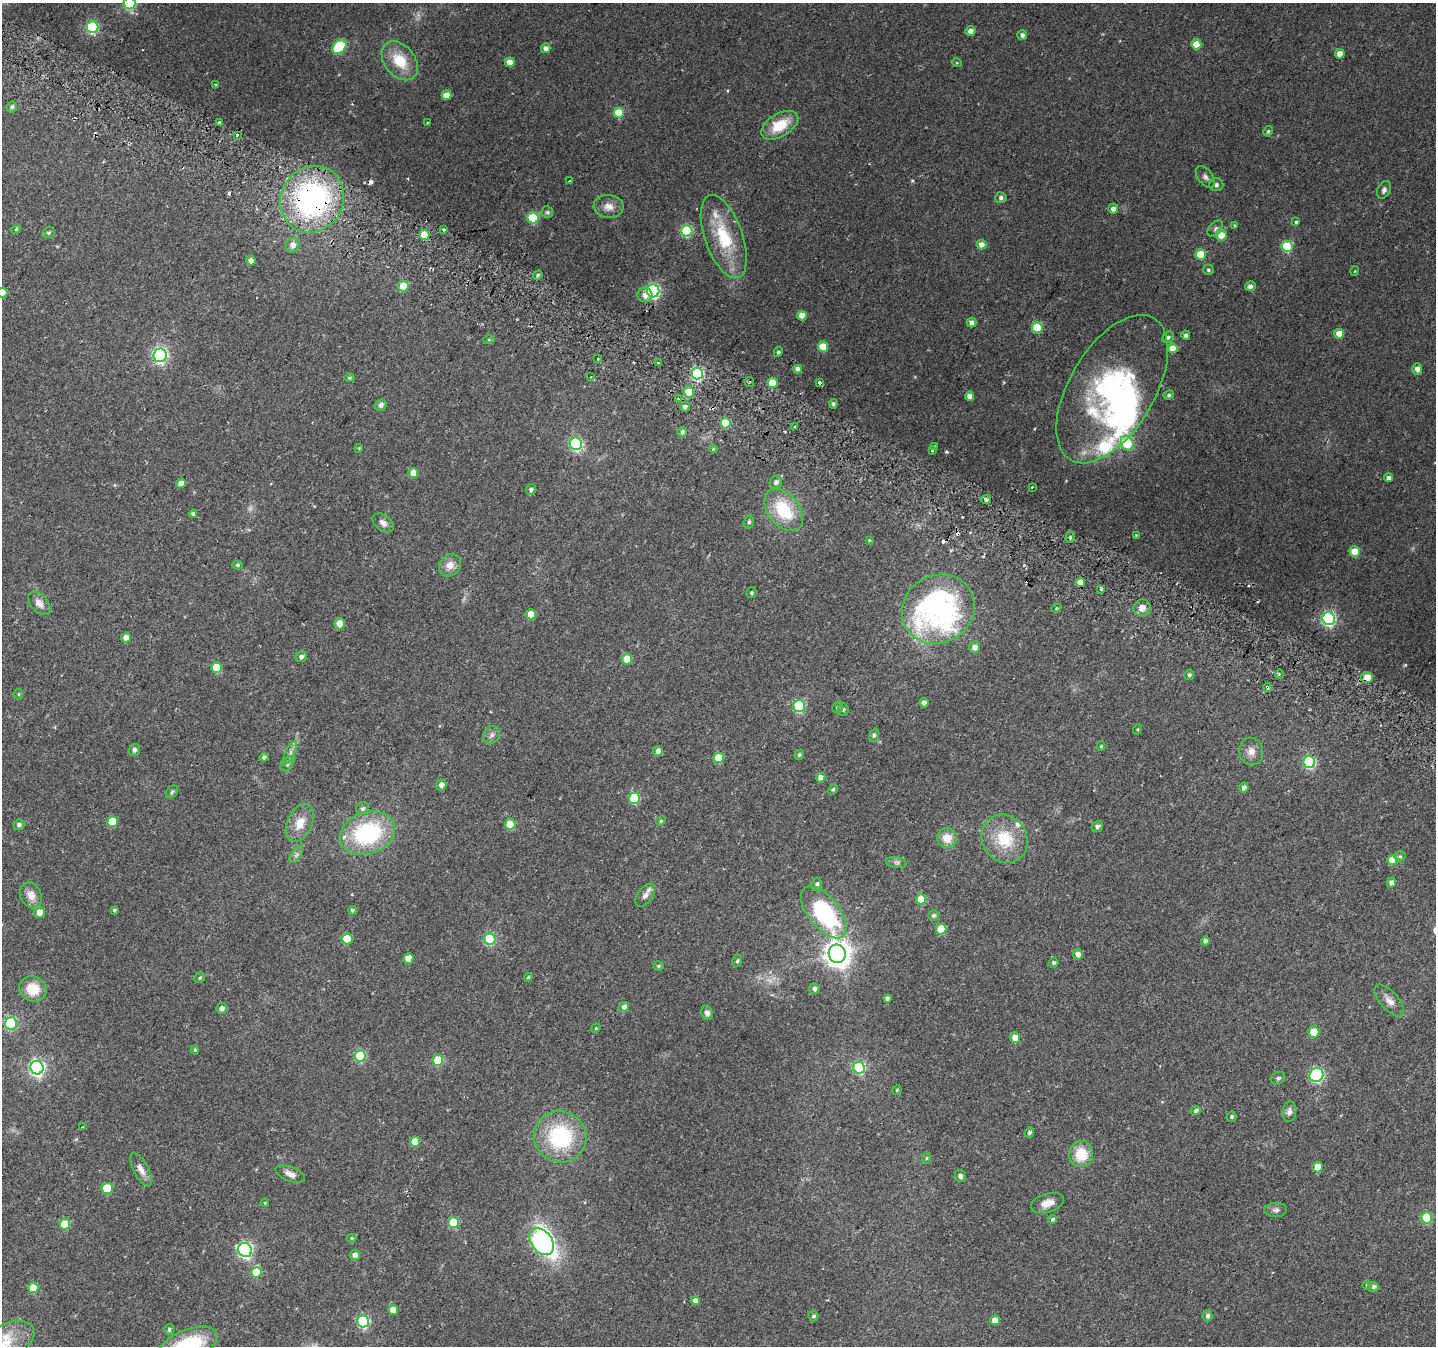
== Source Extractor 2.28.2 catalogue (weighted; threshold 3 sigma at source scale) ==
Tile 11 of 4 x 4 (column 3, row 3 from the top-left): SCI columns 2893-4326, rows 1640-2983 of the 5776 x 5902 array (HDU 1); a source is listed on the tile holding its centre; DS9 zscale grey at full resolution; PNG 1438 x 1348 px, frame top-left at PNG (2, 3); each listed source drawn as its Kron ellipse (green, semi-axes under 4 px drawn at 4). Shown black and unused: <1% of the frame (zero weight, under 2 of 3 exposures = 2% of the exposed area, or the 3 px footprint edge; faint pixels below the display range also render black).
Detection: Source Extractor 2.28.2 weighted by HDU 2 'WHT'; one run over the whole footprint, this tile lists its part. Background 0.0525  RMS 0.012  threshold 0.0531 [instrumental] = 3 sigma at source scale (4.5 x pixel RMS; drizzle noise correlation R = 1.50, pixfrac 1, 0.0396/0.0396 arcsec/px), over >= 5 px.
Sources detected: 264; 2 too faint to see at this stretch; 2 inside a brighter object's white glare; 10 cosmic-ray / hot-pixel residue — neither listed nor drawn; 6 inside a brighter listed object's ellipse — not listed separately; the other 244 listed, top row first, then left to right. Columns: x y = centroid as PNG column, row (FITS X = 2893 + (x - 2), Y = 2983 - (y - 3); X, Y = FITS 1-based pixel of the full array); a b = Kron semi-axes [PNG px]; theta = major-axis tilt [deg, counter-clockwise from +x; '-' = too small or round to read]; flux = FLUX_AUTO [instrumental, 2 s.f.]
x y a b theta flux
130 3 6 6 - 120
92 27 6 6 - 130
970 31 5 5 - 7.3
1022 35 5 5 - 4.1
1196 44 5 5 - 20
339 47 8 5 46 78
546 48 5 4 - 5.4
1340 54 5 5 - 9.2
400 61 22 15 -51 32
510 62 5 4 - 11
957 63 5 3 - 1.1
216 85 4 3 - 2.1
447 95 5 5 - 13
12 107 5 5 - 2.8
619 113 5 5 - 35
220 122 3 3 - 13
427 122 3 2 - 1.2
780 125 20 11 31 34
1268 131 5 4 - 2
237 135 3 3 - 24
1205 177 12 7 -51 5.1
569 181 3 2 - 0.66
1216 185 7 6 - 3.1
1384 190 9 6 63 3.7
1001 198 5 5 - 3.5
312 199 34 31 59 260
609 207 15 11 -5 11
1113 209 5 5 - 5.4
547 212 6 6 - 2.3
533 218 6 5 - 65
1296 222 4 4 - 1.5
1235 225 4 4 - 1.1
1215 228 9 5 46 3.3
16 229 5 4 - 1.6
444 229 3 3 - 1.8
687 231 5 5 - 98
48 233 6 5 - 2.2
424 235 5 5 - 28
1221 235 5 5 - 19
724 237 44 19 -70 63
981 244 5 5 - 9.3
293 245 7 6 - 7.2
1287 246 5 5 - 69
1201 254 5 5 - 38
251 261 5 5 - 5.6
1208 270 5 5 - 2.2
1355 271 5 3 - 0.84
538 275 5 4 - 2.2
403 286 5 5 - 26
1250 286 5 5 - 5
653 291 6 6 - 200
2 293 5 5 - 21
645 295 7 7 - 9.2
802 315 5 4 - 12
972 323 5 5 - 5.3
1037 327 5 5 - 46
1339 334 5 5 - 18
1186 335 5 4 - 3.5
1168 337 6 5 - 2.6
489 340 5 3 - 1.2
823 347 5 5 - 29
1172 348 5 5 - 17
778 352 5 4 - 2.4
160 355 7 6 - 260
598 359 3 3 - 1.9
658 362 3 2 - 1.4
798 369 4 4 - 7.3
1417 369 6 5 - 6.9
697 374 6 5 - 170
591 377 3 2 - 2
349 378 5 4 - 1.6
750 382 5 3 - 1.6
773 383 5 5 - 36
820 383 4 3 - 6.2
1112 389 82 42 59 240
689 392 5 5 - 27
1169 395 5 4 - 2
970 396 4 4 - 8.2
679 399 4 3 - 1.9
833 404 4 4 - 2.8
381 405 6 5 - 4.9
685 407 5 5 - 4.1
726 423 5 5 - 35
795 427 4 4 - 1.3
682 432 5 4 - 3.3
1127 443 8 6 -66 44
576 444 6 6 - 160
935 446 3 2 - 1.5
359 448 4 3 - 1.1
713 449 4 3 - 0.9
932 451 3 3 - 2.5
413 473 5 5 - 12
1389 478 4 4 - 4.3
776 482 6 5 - 3.9
181 483 5 4 - 9.4
1032 487 3 2 - 1.5
531 489 5 5 - 3.2
986 500 5 4 - 3.6
784 510 24 15 -52 55
193 514 4 4 - 2.8
749 522 6 5 - 2.8
383 523 12 7 -39 5.9
1136 535 3 3 - 1.4
1070 537 6 4 72 2.1
869 540 3 3 - 1.2
1355 551 5 5 - 21
237 565 5 4 - 2
450 565 12 10 50 10
1080 582 5 4 - 8.6
1101 589 4 3 - 3.3
751 593 5 5 - 1.7
39 603 14 8 -49 9.3
1056 608 5 4 - 1.3
1142 608 8 8 - 8.3
938 609 37 33 31 310
531 614 5 5 - 20
1329 619 6 6 - 200
340 624 5 5 - 11
126 638 5 5 - 8.8
975 647 5 5 - 6.5
301 657 6 5 - 3.7
627 659 5 5 - 25
217 667 5 5 - 34
1279 674 5 3 - 1.4
1189 675 5 5 - 2.5
1367 678 5 5 - 14
1267 687 4 4 - 2.7
19 694 5 3 - 1.3
924 703 5 4 - 5.2
799 706 6 6 - 81
837 707 6 5 - 2
843 710 6 5 - 2.1
1138 729 5 3 - 1
491 735 9 8 - 4.5
874 735 6 5 - 2.5
1101 746 5 4 - 1.5
134 750 6 5 - 3.5
658 751 5 5 - 6
1251 751 14 12 -79 10
290 753 12 4 66 4.7
799 755 5 4 - 2.2
264 757 4 4 - 3.2
719 758 5 5 - 40
1309 762 6 6 - 110
287 764 8 5 50 2.8
820 777 5 4 - 7.1
441 785 5 5 - 5.9
1244 787 5 4 - 4.7
833 789 6 4 63 1.8
172 792 7 5 47 2.2
634 798 5 5 - 64
363 809 7 6 - 2.8
112 821 5 5 - 28
661 821 5 4 - 1.5
300 823 20 12 65 18
510 824 5 5 - 34
19 825 5 5 - 4
1097 827 6 5 - 3.5
367 833 28 21 18 120
947 838 10 10 - 15
1005 839 25 22 -58 46
296 855 10 5 54 3.3
1400 856 5 5 - 1.8
1392 860 5 5 - 19
896 863 10 5 -9 3.1
1391 883 5 4 - 5.4
817 884 6 5 - 3
31 895 13 10 -66 12
645 895 13 7 54 6.5
921 899 5 5 - 29
114 910 4 3 - 1.8
352 910 4 4 - 2
40 912 5 5 - 11
824 912 31 15 -52 140
933 916 5 5 - 2.8
941 929 5 5 - 38
347 939 5 5 - 37
490 939 5 5 - 81
1205 941 4 4 - 3.5
837 954 9 8 - 1200
1078 954 5 5 - 7.2
408 959 5 5 - 14
737 961 6 4 75 2
1054 963 5 4 - 2.6
658 966 5 4 - 1.6
528 977 4 3 - 1.5
200 978 6 5 - 1.8
33 989 14 12 -29 26
814 989 5 5 - 3.6
887 998 4 4 - 3.3
1389 1001 20 9 -48 9.1
624 1007 5 4 - 4.7
222 1008 5 5 - 4.9
707 1013 7 5 -70 4.8
11 1023 6 6 - 87
596 1028 5 4 - 1.1
1314 1032 5 5 - 18
1015 1038 5 5 - 13
195 1050 4 4 - 1.8
360 1056 5 5 - 81
438 1060 5 5 - 58
37 1068 7 6 - 300
859 1068 6 6 - 110
1316 1075 7 6 - 180
1278 1078 7 6 - 2.8
897 1090 5 4 - 1.5
1196 1111 5 4 - 2.9
1289 1112 10 7 82 4.6
1232 1117 5 4 - 2.3
82 1127 3 3 - 1.4
1029 1132 5 4 - 3.2
560 1137 26 25 - 100
415 1142 5 5 - 22
1081 1154 13 12 - 32
926 1158 6 4 88 1.5
1317 1167 5 5 - 14
141 1169 18 7 -62 8.2
290 1174 15 7 -21 8.1
960 1176 5 5 - 4.4
107 1189 6 6 - 42
265 1203 4 4 - 1.1
1047 1203 17 9 18 12
1276 1210 11 7 1 4.1
1427 1218 5 5 - 60
1053 1219 4 4 - 3
454 1222 5 5 - 56
65 1224 5 5 - 43
352 1238 5 4 - 1.4
542 1242 15 10 -53 330
245 1250 7 7 - 230
355 1255 5 5 - 6.8
256 1273 5 5 - 40
1367 1285 4 4 - 1.7
1373 1287 5 5 - 4
33 1288 5 5 - 29
695 1301 4 4 - 7
393 1310 5 5 - 14
813 1316 5 5 - 2.4
1207 1316 5 5 - 3.7
995 1320 5 5 - 14
363 1321 6 6 - 120
169 1330 5 5 - 2.7
5 1343 32 18 31 42
187 1346 32 15 23 95
Overlapping masked pixels (flux is a lower limit): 7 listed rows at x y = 312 199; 820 383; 726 423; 1080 582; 1329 619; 1367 678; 1267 687
Isophote crosses this tile's border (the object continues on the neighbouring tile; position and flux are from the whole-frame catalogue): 4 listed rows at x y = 130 3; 2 293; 5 1343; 187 1346